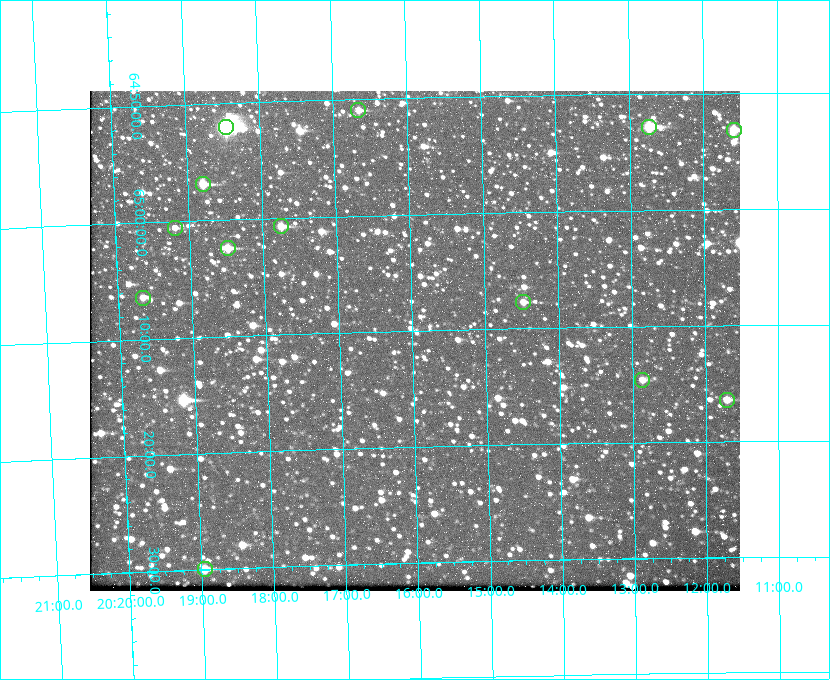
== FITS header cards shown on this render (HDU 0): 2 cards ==
NAXIS1  =                  650 / Width of table row in bytes
NAXIS2  =                  500 / Number of rows in table

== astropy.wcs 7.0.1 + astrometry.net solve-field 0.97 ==
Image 650 x 500 px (HDU 0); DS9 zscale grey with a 90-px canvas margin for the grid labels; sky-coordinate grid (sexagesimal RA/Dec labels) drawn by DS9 from the SOLVED WCS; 13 Tycho-2 reference stars matched to detected sources circled (green)
Header WCS: none
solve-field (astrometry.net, Tycho-2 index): SOLVED blind (the file carries no WCS)
Solved WCS: RA---TAN-SIP/DEC--TAN-SIP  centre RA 20:15:58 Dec +65:11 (303.99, +65.18 deg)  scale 5.17 arcsec/px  FOV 56.0' x 43.0'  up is -179 deg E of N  parity flipped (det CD > 0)
(file carries no celestial WCS; the grid is the blind solution)
Tycho-2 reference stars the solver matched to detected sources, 13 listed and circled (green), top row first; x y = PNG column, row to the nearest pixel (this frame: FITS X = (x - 90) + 1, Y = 500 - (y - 91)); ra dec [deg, ICRS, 3 dp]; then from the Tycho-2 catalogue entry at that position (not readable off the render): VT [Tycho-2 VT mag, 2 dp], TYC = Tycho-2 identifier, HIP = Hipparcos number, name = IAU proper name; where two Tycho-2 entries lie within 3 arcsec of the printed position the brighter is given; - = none
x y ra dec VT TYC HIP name
358 110 304.164 +64.849 10.65 4240-315-1 - -
226 127 304.612 +64.868 7.89 4241-1703-1 100101 -
649 127 303.184 +64.880 9.02 4240-488-1 - -
734 130 302.897 +64.886 9.40 4240-717-1 - -
203 184 304.698 +64.948 10.27 4241-1684-1 - -
281 226 304.437 +65.012 10.41 4241-1775-1 - -
175 228 304.798 +65.009 11.15 4241-1628-1 - -
228 248 304.620 +65.041 10.25 4241-1573-1 - -
143 298 304.916 +65.107 11.17 4241-1518-1 - -
523 302 303.620 +65.129 11.18 4240-34-1 - -
642 380 303.217 +65.244 11.17 4240-236-1 - -
727 400 302.928 +65.273 10.74 4240-760-1 - -
205 569 304.739 +65.499 10.16 4241-1715-1 - -